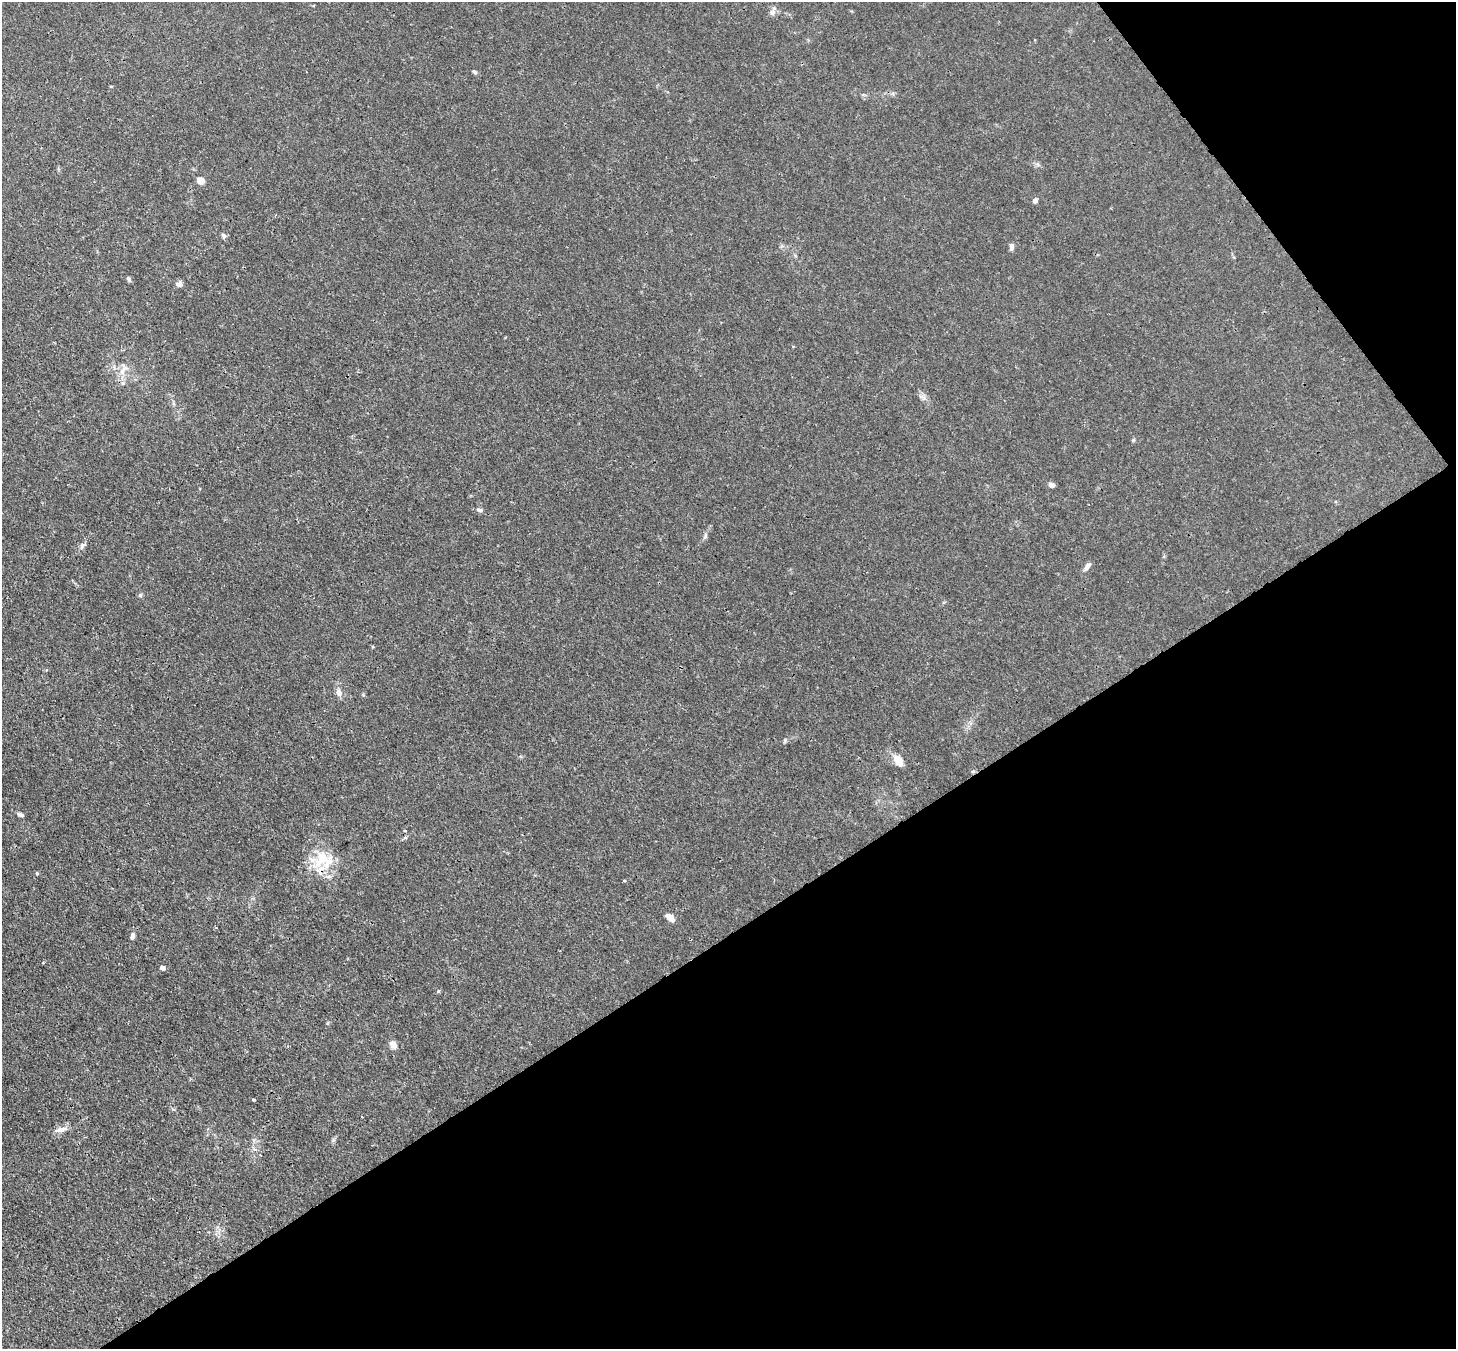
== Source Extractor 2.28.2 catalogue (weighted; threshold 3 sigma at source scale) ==
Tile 12 of 4 x 4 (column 4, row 3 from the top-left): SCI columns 4441-5894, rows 1558-2904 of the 5973 x 5946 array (HDU 1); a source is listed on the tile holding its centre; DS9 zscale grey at full resolution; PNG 1458 x 1351 px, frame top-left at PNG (2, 2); no overlay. Shown black and unused: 35% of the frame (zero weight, under 3 of 4 exposures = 7% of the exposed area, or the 3 px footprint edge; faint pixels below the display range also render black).
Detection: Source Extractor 2.28.2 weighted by HDU 2 'WHT'; one run over the whole footprint, this tile lists its part. Background 0.0246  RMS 0.0027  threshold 0.0122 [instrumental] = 3 sigma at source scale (4.5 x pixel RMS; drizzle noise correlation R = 1.50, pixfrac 1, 0.05/0.05 arcsec/px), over >= 5 px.
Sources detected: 28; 1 inside a brighter listed object's ellipse — not listed separately; the other 27 listed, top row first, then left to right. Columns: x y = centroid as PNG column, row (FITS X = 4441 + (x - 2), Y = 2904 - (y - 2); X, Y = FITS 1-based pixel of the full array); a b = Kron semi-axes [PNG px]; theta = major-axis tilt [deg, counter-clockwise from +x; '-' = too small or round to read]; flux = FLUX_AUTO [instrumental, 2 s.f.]
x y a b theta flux
772 12 8 7 - 0.99
474 72 7 4 -45 0.47
200 180 5 4 - 6.5
1035 200 6 5 - 0.85
224 236 7 5 -57 0.7
1011 247 9 5 -85 0.92
129 279 7 4 -59 0.53
179 284 8 7 - 0.95
123 370 21 8 65 2.6
1133 440 5 4 - 0.33
1051 485 7 5 -17 1.1
479 510 10 5 -5 0.76
705 535 8 4 81 0.59
1087 566 12 5 55 1.2
140 595 6 5 - 0.42
339 693 12 7 -65 1.4
898 760 14 9 -51 3
20 815 8 4 -16 0.77
323 857 35 18 -67 9.3
624 880 4 3 - 0.28
670 917 10 5 -37 2.3
132 936 9 6 78 0.83
162 968 5 5 - 1.1
438 991 5 4 - 0.41
393 1045 8 6 -58 2.1
254 1100 3 3 - 0.45
61 1129 17 6 12 1.7
Overlapping masked pixels (flux is a lower limit): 1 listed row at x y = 323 857
Unlisted compact peaks at least as high as the median listed source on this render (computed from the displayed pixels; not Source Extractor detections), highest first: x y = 37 873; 785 740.